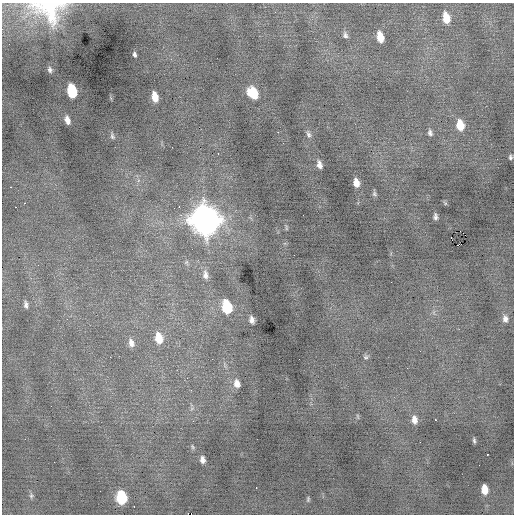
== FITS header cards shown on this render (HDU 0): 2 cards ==
NAXIS1  =                  512 / Axis length
NAXIS2  =                  512 / Axis length

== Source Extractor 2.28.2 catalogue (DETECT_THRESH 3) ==
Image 512 x 512 px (HDU 0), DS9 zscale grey, 1 PNG px = 1 image px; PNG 516 x 516 px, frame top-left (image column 1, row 512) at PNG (2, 3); no overlay
Background -0.0623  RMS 0.79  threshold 2.37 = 3 sigma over >= 5 px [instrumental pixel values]
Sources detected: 62; all 62 listed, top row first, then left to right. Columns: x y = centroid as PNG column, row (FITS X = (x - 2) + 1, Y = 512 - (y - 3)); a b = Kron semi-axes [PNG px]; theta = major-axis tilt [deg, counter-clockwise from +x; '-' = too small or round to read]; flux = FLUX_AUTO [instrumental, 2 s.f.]
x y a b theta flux
48 10 42 27 -10 4100
275 12 2 2 - 85
446 18 11 7 -77 850
345 35 9 6 -76 160
380 37 10 6 -76 820
134 54 5 3 - 210
50 70 6 3 -79 110
72 91 10 6 -78 2800
253 93 12 9 -57 1300
155 97 9 5 -77 630
67 120 7 4 -71 280
460 125 10 7 -78 940
278 132 2 2 - 380
430 133 8 5 -77 160
308 134 10 6 -68 160
112 136 8 5 -77 110
172 147 2 2 - 74
218 153 3 2 - 68
510 157 4 3 - 98
319 165 7 4 -77 250
356 183 8 5 -76 430
11 187 3 2 - 300
374 194 7 6 - 100
24 203 2 2 - 310
16 207 3 2 - 140
179 207 2 2 - 270
181 215 3 2 - 200
435 216 6 3 -89 140
205 220 14 11 -72 67000
286 228 8 3 -77 63
460 231 2 2 - 99
451 238 2 2 - 340
459 245 5 2 - 3500
205 275 13 7 -82 300
26 305 10 5 -80 190
227 307 10 7 -76 2900
505 319 9 6 -84 240
252 320 6 5 - 230
159 338 12 8 -78 890
131 343 12 7 -73 300
110 357 2 2 - 37
366 357 7 5 13 100
407 368 2 2 - 77
187 378 4 3 - 44
237 384 10 7 -79 370
192 408 7 4 19 99
358 416 7 3 -81 61
435 419 3 3 - 200
414 420 10 7 -83 350
193 421 3 2 - 100
25 439 2 2 - 97
474 440 5 3 - 89
192 447 7 5 -58 87
487 455 3 2 - 53
202 460 7 5 -84 240
54 462 2 2 - 50
256 488 3 2 - 230
485 489 8 5 -84 720
31 496 7 5 -72 100
121 497 9 7 -81 3000
308 499 7 4 81 84
134 506 3 2 - 210
At the frame edge (FLAGS 8, measured only in part): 1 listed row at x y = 48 10